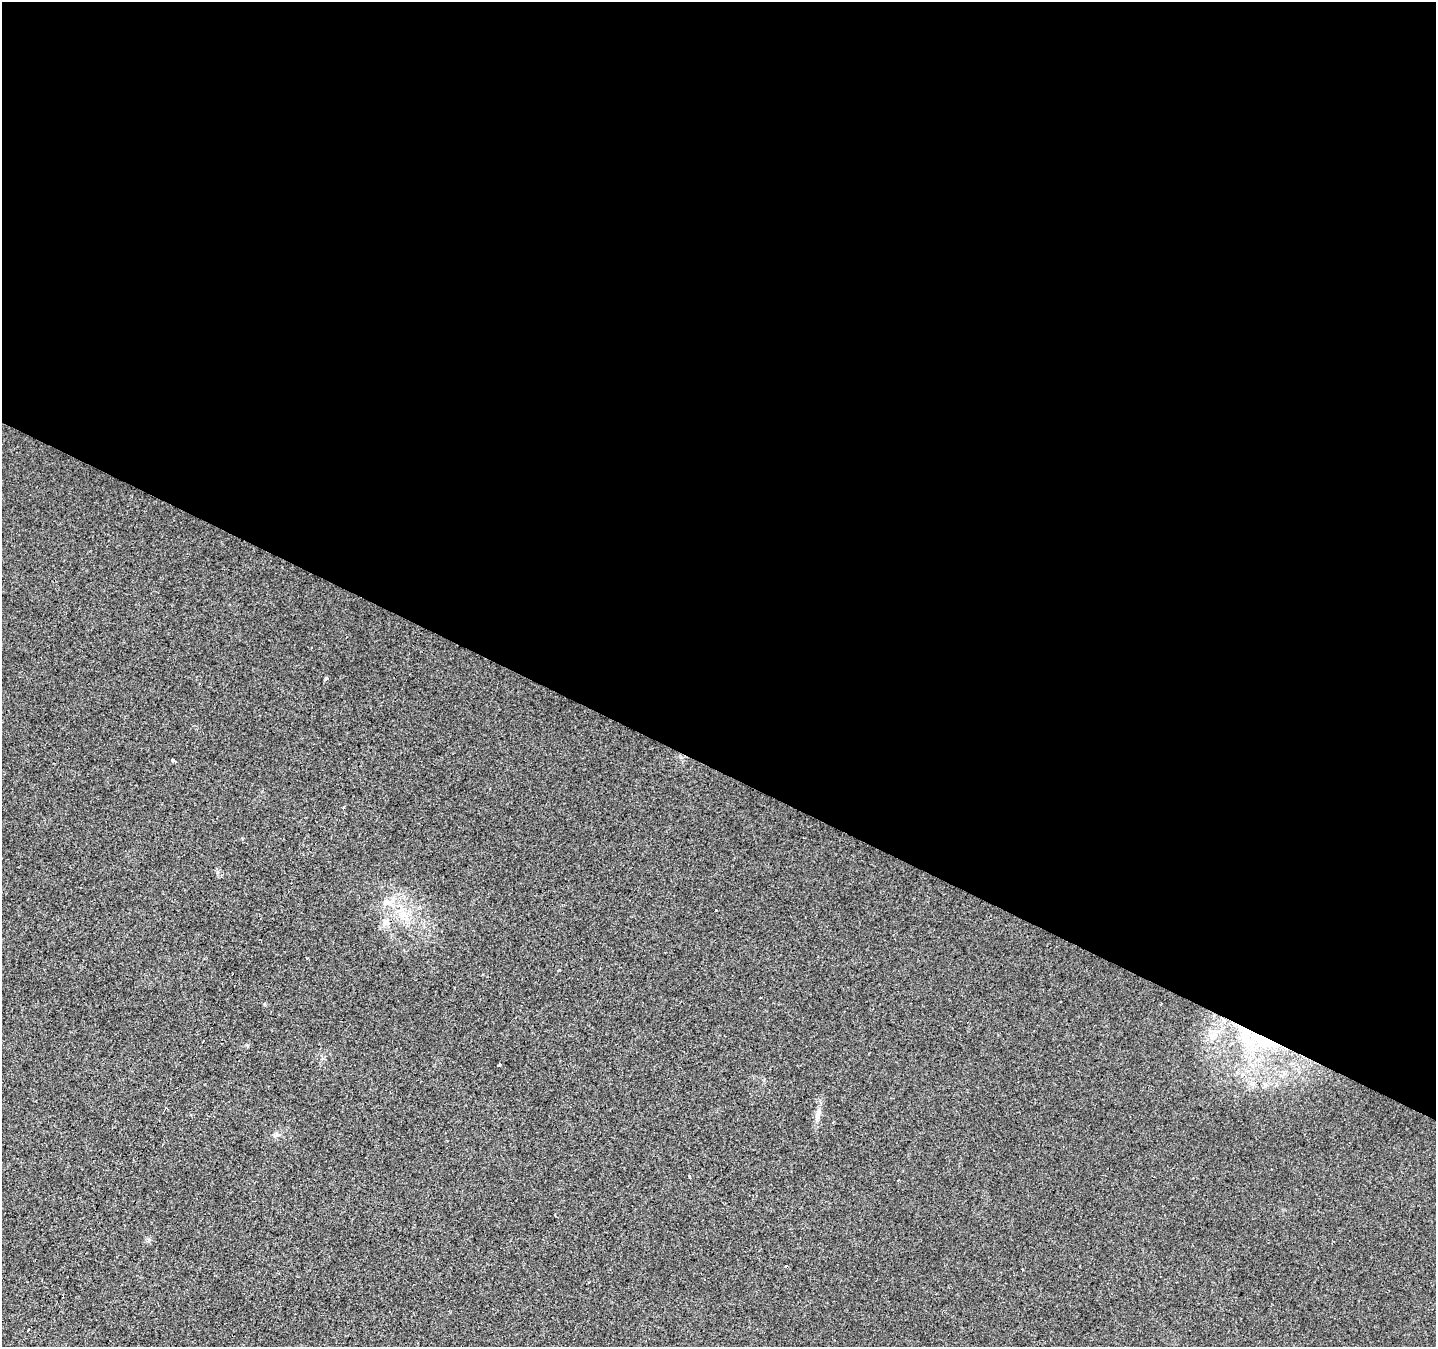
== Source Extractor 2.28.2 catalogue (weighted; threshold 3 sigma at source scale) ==
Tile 3 of 4 x 4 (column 3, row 1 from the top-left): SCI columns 2874-4307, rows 4302-5646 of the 5741 x 5843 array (HDU 1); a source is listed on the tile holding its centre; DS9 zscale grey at full resolution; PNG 1438 x 1349 px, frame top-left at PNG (2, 2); no overlay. Shown black and unused: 57% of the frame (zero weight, under 2 of 3 exposures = <1% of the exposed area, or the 3 px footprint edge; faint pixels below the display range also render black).
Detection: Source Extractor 2.28.2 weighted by HDU 2 'WHT'; one run over the whole footprint, this tile lists its part. Background 0.022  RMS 0.006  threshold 0.0268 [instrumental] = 3 sigma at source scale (4.5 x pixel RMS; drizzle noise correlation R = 1.50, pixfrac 1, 0.0396/0.0396 arcsec/px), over >= 5 px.
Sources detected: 20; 8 cosmic-ray / hot-pixel residue — not listed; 1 inside a brighter listed object's ellipse — not listed separately; the other 11 listed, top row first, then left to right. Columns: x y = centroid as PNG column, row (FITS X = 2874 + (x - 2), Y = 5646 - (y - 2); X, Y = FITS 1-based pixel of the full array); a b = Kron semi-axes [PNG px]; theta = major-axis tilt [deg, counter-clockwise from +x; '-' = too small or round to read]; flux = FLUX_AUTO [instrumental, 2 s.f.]
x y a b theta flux
200 683 3 2 - 0.52
173 760 4 3 - 7.8
344 807 3 3 - 5.3
389 902 13 8 2 4.6
386 922 11 8 62 3.6
1212 1036 7 7 - 2.5
1265 1041 34 15 -22 26
499 1064 3 3 - 1.6
818 1113 13 6 77 3
689 1176 3 3 - 1.8
786 1266 3 3 - 0.99
Overlapping masked pixels (flux is a lower limit): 1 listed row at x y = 1265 1041
Unlisted compact peaks at least as high as the median listed source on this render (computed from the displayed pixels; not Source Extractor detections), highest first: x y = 326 678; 217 872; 149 1240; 247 1045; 277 1135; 323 1058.